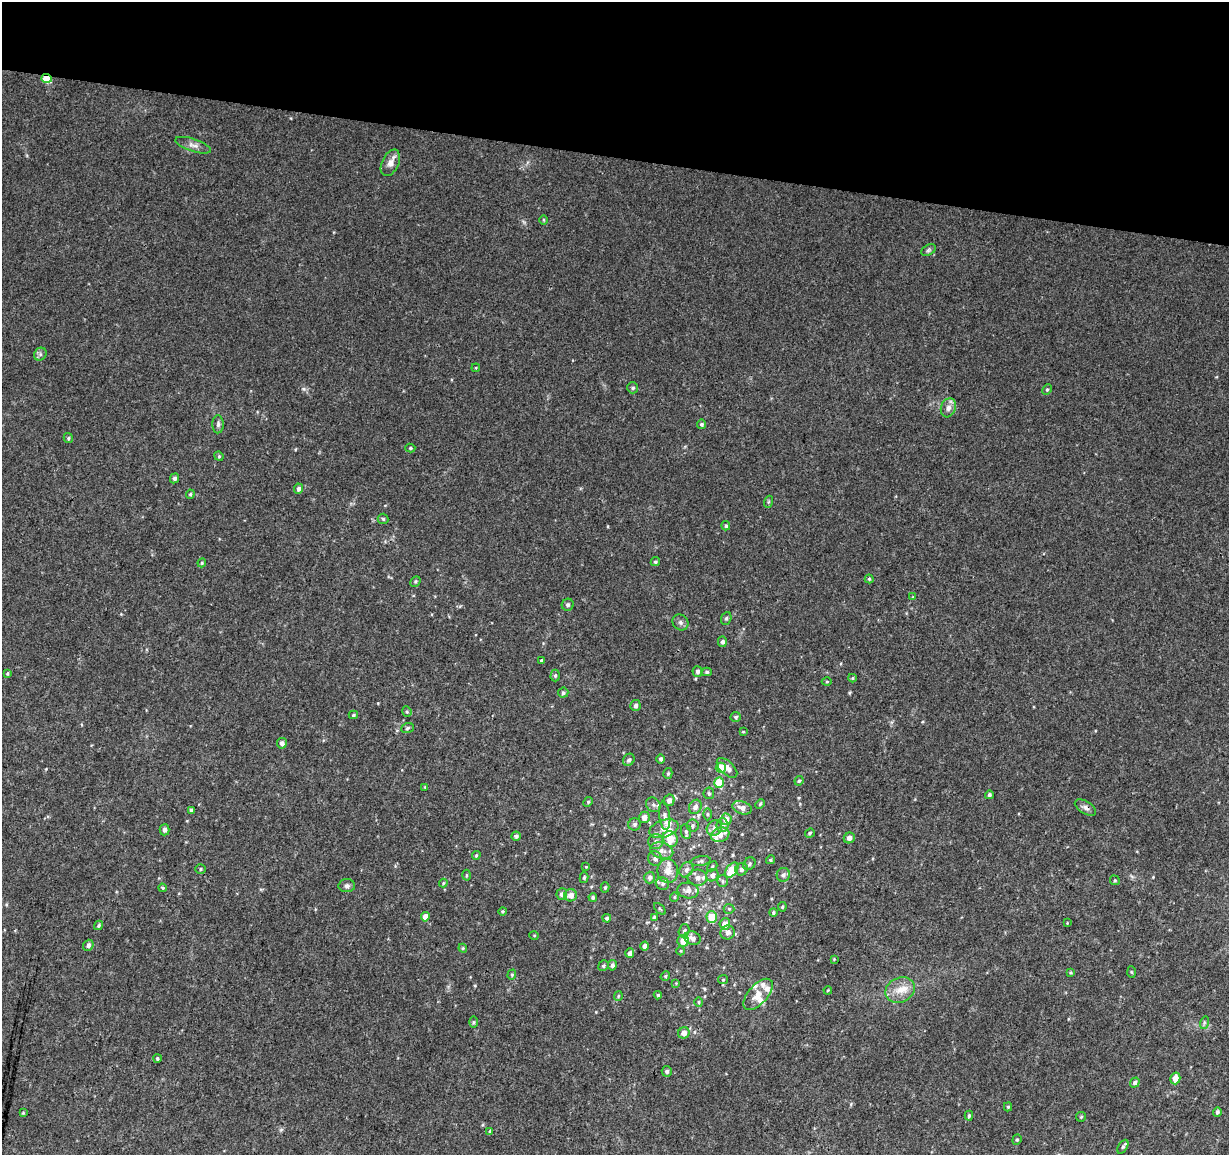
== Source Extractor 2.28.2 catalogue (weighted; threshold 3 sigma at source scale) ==
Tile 2 of 4 x 4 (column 2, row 1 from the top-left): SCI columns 1237-2463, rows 3745-4897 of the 4918 x 5121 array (HDU 1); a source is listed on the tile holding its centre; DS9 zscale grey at full resolution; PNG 1231 x 1157 px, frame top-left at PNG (2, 2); each listed source drawn as its Kron ellipse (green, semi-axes under 4 px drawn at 4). Shown black and unused: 14% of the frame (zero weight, under 3 of 4 exposures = <1% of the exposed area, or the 3 px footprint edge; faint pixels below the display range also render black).
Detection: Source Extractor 2.28.2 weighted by HDU 2 'WHT'; one run over the whole footprint, this tile lists its part. Background 0.0277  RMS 0.0038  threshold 0.0169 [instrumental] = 3 sigma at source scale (4.5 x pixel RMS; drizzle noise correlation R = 1.50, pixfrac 1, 0.0396/0.0396 arcsec/px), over >= 5 px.
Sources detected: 174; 11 inside a brighter listed object's ellipse — not listed separately; the other 163 listed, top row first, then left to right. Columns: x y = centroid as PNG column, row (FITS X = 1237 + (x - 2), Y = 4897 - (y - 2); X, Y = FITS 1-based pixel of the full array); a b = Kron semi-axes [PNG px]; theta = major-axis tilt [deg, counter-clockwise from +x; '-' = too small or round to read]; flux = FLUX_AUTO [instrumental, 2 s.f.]
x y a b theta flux
47 78 5 4 - 8.1
193 145 18 6 -18 2.1
390 163 14 8 64 2.4
543 220 5 3 - 0.35
928 250 8 5 27 0.72
40 354 7 6 - 0.93
476 368 4 3 - 0.32
633 388 5 5 - 0.77
1047 390 5 4 - 0.56
948 408 10 7 71 2
218 424 9 5 89 1.1
701 424 4 4 - 0.8
68 438 5 4 - 0.56
410 448 5 4 - 0.58
219 456 5 4 - 0.46
174 478 5 4 - 0.89
298 489 5 4 - 1.1
190 494 4 4 - 0.49
768 502 6 4 71 0.45
383 519 5 5 - 0.6
726 526 4 4 - 0.61
655 562 5 4 - 0.61
202 563 4 4 - 0.47
869 579 4 4 - 0.51
415 581 6 4 46 0.53
913 597 3 3 - 0.32
568 605 6 5 - 0.88
726 618 6 5 - 0.64
680 622 8 7 - 1.2
722 642 5 4 - 1.1
541 660 3 3 - 0.61
697 671 5 5 - 1.1
707 672 5 4 - 0.65
7 673 4 3 - 0.45
555 676 6 4 89 0.62
852 678 4 4 - 0.44
827 682 5 3 - 0.34
563 693 5 5 - 0.87
635 705 5 5 - 1.2
407 711 5 4 - 0.5
353 715 4 3 - 0.56
736 717 5 5 - 0.78
407 728 6 5 - 0.65
743 732 4 2 - 0.31
282 743 5 5 - 1.5
661 759 5 4 - 0.81
629 760 6 5 - 0.99
721 768 5 5 - 7.4
727 768 12 6 -43 2.3
668 773 5 4 - 0.61
799 781 5 4 - 0.55
719 783 5 5 - 8
425 787 3 3 - 0.38
709 793 6 5 - 0.72
989 795 4 4 - 0.75
669 800 6 5 - 1.7
588 802 5 4 - 0.52
760 804 5 4 - 0.45
653 805 8 6 -46 1.2
695 807 7 6 - 1.6
742 808 10 6 -18 2.4
1085 808 12 6 -30 1.4
191 810 4 3 - 0.78
707 814 6 4 -90 0.53
665 816 14 5 -83 1.4
644 817 6 5 - 2.5
726 819 6 5 - 2.9
635 824 6 6 - 0.98
722 825 7 6 - 1.3
692 826 6 6 - 0.78
714 828 8 7 - 1.8
664 829 15 8 18 3.1
164 830 5 5 - 1.1
686 832 7 5 -81 0.81
810 833 5 4 - 0.56
720 835 9 7 19 2.9
516 836 4 4 - 0.83
849 838 6 5 - 1.9
670 839 8 7 - 6.6
656 841 7 7 - 1.3
662 851 12 7 -16 2.4
476 855 4 3 - 0.46
655 859 7 7 - 1.4
770 860 4 4 - 0.6
701 861 10 5 9 0.92
749 864 7 5 49 0.78
712 866 5 3 - 0.41
586 867 4 3 - 0.33
200 869 5 5 - 0.5
742 869 6 6 - 1.6
686 870 8 6 57 1.5
732 870 8 5 53 7.2
668 871 12 10 -81 3.2
466 875 5 3 - 0.42
712 875 6 6 - 1.7
783 875 7 6 - 1.4
584 878 5 4 - 0.6
650 878 6 5 - 1.3
697 878 10 8 -5 2.1
1115 880 5 4 - 0.53
723 881 6 5 - 0.64
443 883 4 4 - 0.4
662 884 7 6 - 0.93
347 886 8 6 3 1
605 887 5 4 - 0.58
163 888 4 3 - 0.43
688 890 10 8 -10 2.1
562 894 6 5 - 1.3
571 895 6 6 - 3
593 897 4 4 - 0.73
674 897 5 4 - 0.43
782 907 5 4 - 0.52
660 909 7 3 -45 0.43
729 909 5 5 - 0.54
502 911 4 4 - 0.44
773 913 4 4 - 0.64
425 917 4 4 - 3.2
654 917 4 4 - 0.52
712 917 5 5 - 9.3
607 918 4 4 - 0.71
1067 923 3 3 - 0.26
725 924 6 5 - 3.2
99 925 5 4 - 0.6
684 931 7 5 73 0.83
728 932 7 7 - 1.5
534 935 5 3 - 0.33
692 938 8 6 -19 2
683 941 5 5 - 4.3
88 945 5 5 - 1.2
645 946 4 4 - 1.7
463 948 4 4 - 0.45
681 951 4 3 - 0.3
630 953 5 4 - 1.5
834 959 3 3 - 0.28
612 965 5 4 - 0.98
603 966 5 5 - 0.59
1131 972 6 4 -87 0.42
1071 973 4 4 - 0.48
512 975 5 4 - 0.48
665 976 5 4 - 0.51
723 980 5 4 - 0.41
676 983 4 4 - 0.33
828 990 4 3 - 0.35
900 990 15 12 26 5.1
758 994 19 9 48 4.8
658 995 4 4 - 0.54
618 996 5 4 - 0.43
699 1002 5 4 - 0.49
473 1022 6 4 89 0.49
1204 1023 6 4 73 0.63
684 1033 6 5 - 2.4
157 1058 4 3 - 0.47
667 1071 5 5 - 0.89
1175 1078 6 5 - 3.4
1135 1082 5 4 - 0.93
1008 1107 4 4 - 0.49
1217 1112 5 4 - 0.82
23 1113 4 4 - 0.39
969 1116 5 4 - 0.59
1081 1117 5 4 - 0.47
490 1131 4 4 - 0.45
1017 1140 5 4 - 0.52
1123 1147 7 4 59 0.69
Overlapping masked pixels (flux is a lower limit): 2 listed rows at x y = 47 78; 1085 808
Unlisted compact peaks at least as high as the median listed source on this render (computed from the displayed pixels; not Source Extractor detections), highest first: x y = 304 389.